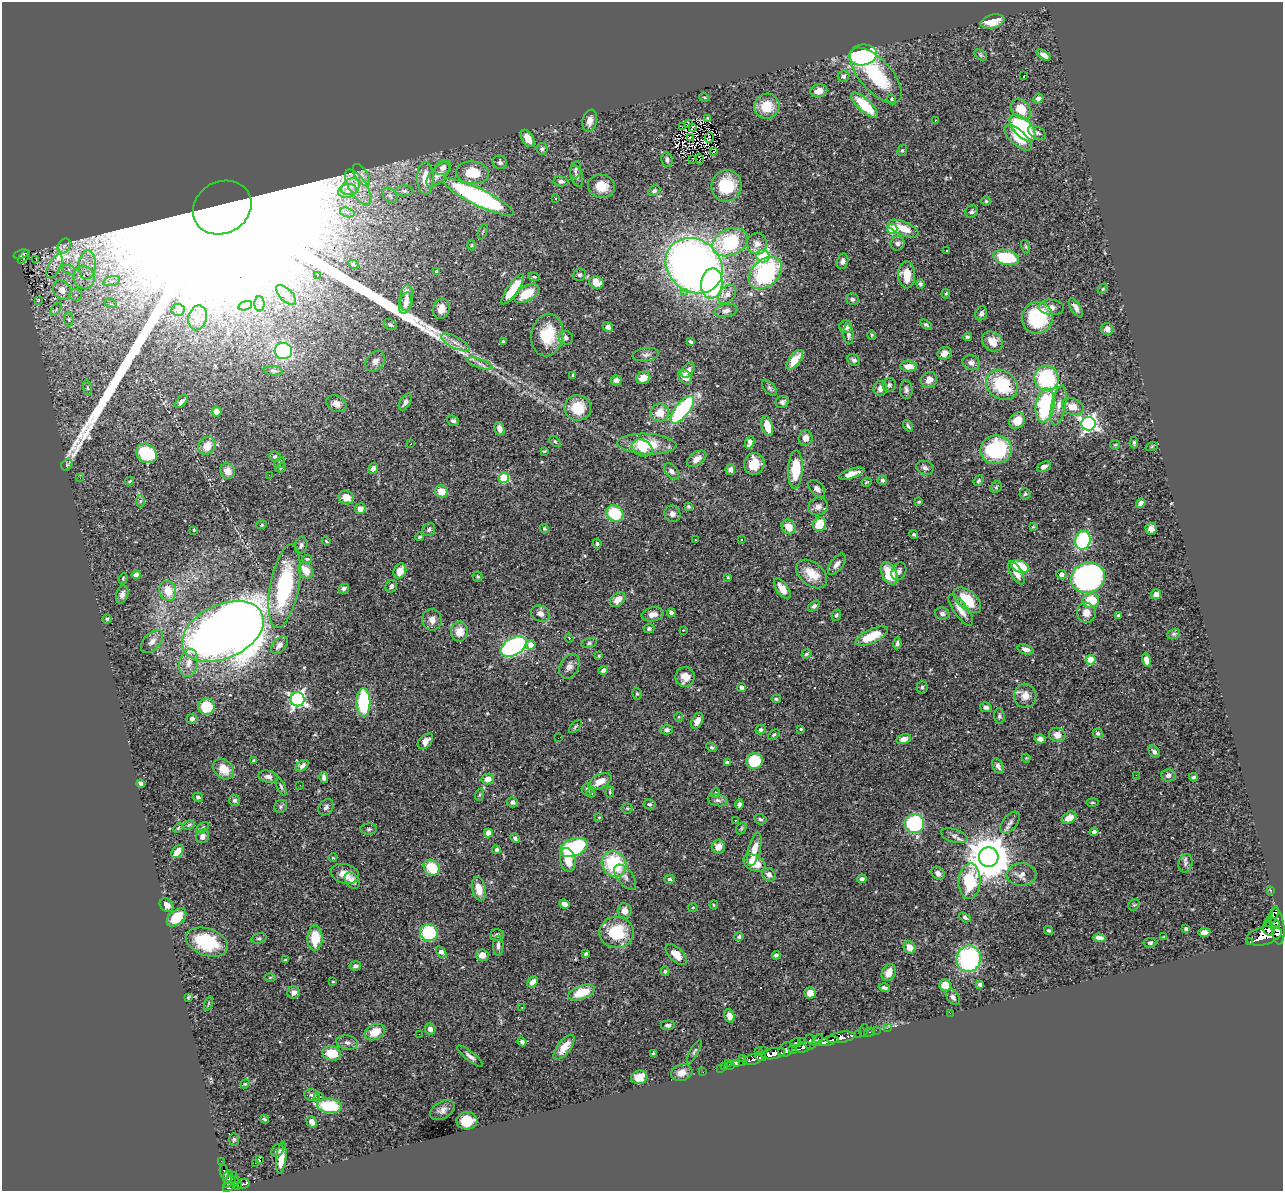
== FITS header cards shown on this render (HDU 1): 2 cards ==
NAXIS1  =                 1281
NAXIS2  =                 1189

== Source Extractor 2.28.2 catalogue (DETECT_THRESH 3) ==
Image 1281 x 1189 px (HDU 1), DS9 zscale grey, 1 PNG px = 1 image px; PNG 1285 x 1193 px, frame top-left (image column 1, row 1189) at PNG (2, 2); each listed source drawn as its Kron ellipse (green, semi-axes under 4 px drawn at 4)
Background 0.705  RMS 0.023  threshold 0.07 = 3 sigma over >= 5 px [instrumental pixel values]
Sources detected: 518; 4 with non-positive FLUX_AUTO (blend fragments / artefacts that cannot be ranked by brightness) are neither listed nor drawn; of the other 514, the 500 brightest by FLUX_AUTO listed and drawn (14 fainter detections omitted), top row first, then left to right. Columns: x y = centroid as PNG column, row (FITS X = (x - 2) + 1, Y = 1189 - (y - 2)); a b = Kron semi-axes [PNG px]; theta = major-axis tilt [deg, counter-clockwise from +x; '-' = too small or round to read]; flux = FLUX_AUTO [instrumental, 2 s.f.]
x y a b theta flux
992 21 12 6 14 28
863 55 14 10 8 260
981 55 7 4 -36 2.4
1044 55 8 4 -34 7.7
876 75 34 16 -48 100
1024 75 3 2 - 17
843 76 6 5 - 3.9
819 91 8 6 13 13
704 97 5 3 - 1.6
1038 98 5 4 - 4.9
892 100 5 4 - 2.3
864 105 17 6 -43 65
767 106 13 12 - 34
1021 109 11 8 -47 33
708 118 3 2 - 1.4
935 120 3 2 - 2.2
590 121 11 7 77 10
688 123 3 2 - 1.7
682 127 2 2 - 65
693 127 3 2 - 1.6
1022 128 16 9 -46 190
1037 133 10 5 -29 4.2
690 137 4 2 - 1.3
709 137 5 3 - 2.2
528 138 9 5 -58 17
1018 138 17 7 -42 32
542 149 6 5 - 3.7
902 150 6 4 68 2.2
714 152 3 2 - 2.3
699 159 5 2 - 2.5
667 160 7 5 -78 4.3
693 160 2 2 - 1.2
500 162 7 6 - 4.3
443 168 8 7 - 8.5
575 170 9 5 77 3.9
473 173 16 11 -7 48
361 175 12 6 -56 8.6
438 175 15 7 48 14
577 176 11 6 -73 5.3
425 178 16 8 -89 29
561 181 7 5 -4 5.1
351 186 10 7 36 12
601 186 13 11 -14 25
726 186 15 15 - 67
358 187 20 8 -57 26
347 191 9 7 15 9.6
404 191 8 5 -1 4.2
654 191 6 5 - 3.7
390 195 9 6 -47 5
479 197 38 8 -26 370
555 198 3 2 - 2
986 201 5 5 - 2.3
222 207 30 26 28 540000
347 212 7 4 -18 5.1
971 212 7 5 48 3.6
892 229 5 5 - 100
903 229 16 6 -22 28
483 232 8 2 69 1.8
730 242 19 13 24 120
897 243 7 7 - 5.4
757 244 10 10 - 10
472 245 5 3 - 1.5
64 246 8 6 62 5.2
1026 247 7 3 -72 2
946 250 3 2 - 1.2
21 254 8 4 17 100
763 256 6 6 - 210
24 257 8 2 51 29
1006 257 13 7 -12 91
36 259 3 2 - 1.8
842 261 8 5 75 5.8
353 264 5 4 - 2.3
87 265 14 8 87 17
54 266 13 6 63 6.7
694 266 30 26 -40 1200
69 270 7 4 -20 4.5
437 271 4 4 - 1.6
765 273 19 13 43 190
318 275 3 2 - 1.3
580 275 6 6 - 3.7
907 275 13 8 -88 27
84 277 12 10 -73 17
534 277 6 4 -10 1.9
111 281 9 5 14 6.2
596 283 7 6 - 21
712 283 15 10 84 160
920 284 5 4 - 3.2
513 289 18 5 55 43
1103 289 5 4 - 2.2
62 290 10 8 -56 16
684 292 3 3 - 4.2
527 294 13 7 31 37
727 294 11 7 49 8.8
946 294 4 3 - 1.7
76 295 6 6 - 4.2
286 295 13 6 -46 10
406 298 13 7 86 9.9
852 299 6 5 - 4
38 300 4 3 - 1.6
405 303 11 6 74 10
111 304 6 4 -18 2.4
259 304 8 5 -89 5.5
245 306 7 4 17 4.6
1051 307 13 7 -4 9
1076 308 11 5 -58 7.1
56 309 7 4 54 1.4
441 309 10 8 78 13
178 310 6 6 - 4.5
726 311 11 6 8 7.7
981 313 7 5 67 6.6
198 318 12 9 77 16
1037 318 16 15 - 97
69 319 7 5 -83 3.6
390 325 7 5 -30 3.1
926 325 6 3 -31 2.8
608 327 5 4 - 6.2
846 327 6 6 - 10
1107 329 6 6 - 7
848 334 10 5 -85 4.7
547 335 21 16 80 55
872 335 5 4 - 1.8
967 337 4 4 - 2.8
566 338 7 6 - 5
503 341 3 3 - 2.2
992 341 11 9 -39 20
455 342 16 5 -27 9.4
691 342 4 3 - 2.3
283 351 9 8 - 160
945 353 7 6 - 9.9
646 355 13 6 7 6.1
795 360 12 5 51 28
854 360 7 5 -36 4.6
375 361 11 8 52 11
480 363 13 4 -18 7.2
971 363 9 7 -21 6.8
909 366 8 5 -7 14
688 370 8 5 55 7.2
273 371 9 4 -5 3.3
573 375 3 3 - 1.7
685 377 8 6 -51 16
643 378 7 6 - 17
1047 378 12 12 - 150
616 380 5 5 - 7.3
929 380 8 7 - 12
889 385 7 6 - 4.2
1002 385 17 14 -40 88
87 388 8 4 -81 2.5
769 388 10 5 -49 3.7
880 388 7 7 - 8.8
906 390 9 6 -85 4.9
181 401 8 4 49 6.9
405 402 9 5 61 6.7
782 402 7 6 - 4.6
336 404 10 8 -28 9.1
1045 405 17 9 80 140
1058 405 20 7 78 15
1073 407 11 8 -21 16
578 408 13 13 - 42
682 410 17 7 52 220
216 412 5 5 - 15
660 413 9 9 - 23
453 421 6 5 - 4
1017 421 9 7 45 22
1088 424 7 7 - 460
767 426 10 5 -75 26
908 426 6 3 -53 3
499 429 7 5 -75 8.9
805 438 8 7 - 9.4
555 442 6 4 -44 1.9
750 442 6 4 68 7.1
1134 442 6 4 85 2.5
411 444 3 2 - 1.9
647 444 29 10 -3 54
1115 445 5 4 - 1.8
207 446 9 8 - 24
1152 446 6 4 20 2.1
642 448 11 8 -26 19
996 450 16 14 11 150
544 451 3 2 - 1.4
147 453 11 9 -36 73
275 457 5 5 - 3.1
697 459 11 6 35 12
279 463 6 5 - 2.3
754 464 11 10 - 30
67 465 6 5 - 2.5
1044 467 7 5 23 6
281 468 5 4 - 2
373 468 6 5 - 6.2
925 468 9 6 -20 5.2
730 469 5 4 - 6
795 469 19 7 88 58
228 471 8 7 - 13
671 471 9 6 -49 5.3
852 474 13 5 18 12
269 475 2 2 - 4.3
80 478 3 3 - 2.3
504 478 5 5 - 91
882 480 5 4 - 3.7
130 481 4 3 - 1.7
978 481 5 4 - 2.6
866 482 5 3 - 1.5
996 487 6 5 - 2.6
817 489 10 6 -48 7.3
442 492 6 6 - 24
1025 494 5 5 - 2.6
346 497 8 6 -23 19
140 501 6 4 88 2.2
919 502 4 3 - 1.8
1141 503 5 4 - 6.9
818 506 10 8 23 10
688 507 3 3 - 2.8
360 509 5 5 - 10
615 513 9 8 - 55
672 514 8 8 - 8
819 524 7 6 - 38
262 525 5 4 - 1.8
789 527 7 6 - 20
1033 527 4 3 - 1.4
544 528 5 4 - 2.2
429 529 7 6 - 4
1151 529 6 5 - 7.4
194 530 3 2 - 1.4
914 534 4 3 - 2.1
420 537 4 3 - 2
742 539 3 2 - 1.8
695 540 3 2 - 1.9
1083 540 9 7 75 170
326 541 4 3 - 1.6
597 544 5 4 - 2.7
301 545 8 6 77 4.9
307 559 5 3 - 1.9
837 564 12 6 54 8.5
1020 567 9 6 -20 86
306 570 9 6 -53 21
400 571 8 6 67 19
899 571 9 7 64 5.6
889 573 12 7 -63 45
1016 573 13 5 -60 15
812 574 17 11 -39 28
1061 574 5 4 - 7.1
136 575 4 4 - 14
478 577 5 5 - 2.1
728 577 3 3 - 1.5
123 578 5 3 - 1.6
1088 578 17 15 18 450
284 586 42 14 79 170
391 586 6 5 - 5.5
344 589 5 4 - 4.4
782 589 12 6 -55 16
168 591 10 8 -72 28
122 594 9 6 73 6.8
1156 594 5 5 - 6.1
618 600 9 6 41 17
967 600 16 9 -42 41
1091 601 8 7 - 59
814 606 7 4 39 4.1
961 610 18 7 -54 16
671 613 4 3 - 4.5
1086 613 10 9 - 15
540 614 10 7 -28 9.2
653 614 11 7 11 11
942 614 7 6 - 4.9
836 615 6 4 67 3.4
1118 615 4 3 - 2.6
107 619 4 4 - 2.3
432 620 11 9 -78 12
649 629 5 4 - 3.1
683 630 3 3 - 8.8
223 631 43 26 25 2400
459 632 10 8 86 21
1174 634 6 5 - 2.7
872 636 17 7 25 44
569 638 4 3 - 1.3
152 641 14 8 47 10
589 643 8 5 16 3.1
897 643 6 3 82 3.9
279 645 10 6 47 8.8
531 645 5 5 - 14
513 647 14 8 29 300
1026 649 8 5 -20 8.7
806 654 5 4 - 2.2
599 656 3 3 - 2
1091 660 5 4 - 69
1146 660 6 4 -76 11
189 663 14 9 78 15
569 666 13 9 63 9.2
603 670 5 4 - 4.4
685 677 10 9 - 19
742 687 4 4 - 6.9
922 687 6 5 - 2.7
637 694 6 5 - 2.6
1025 696 12 11 - 17
298 699 7 7 - 470
776 699 4 4 - 2.4
363 702 14 7 -88 140
206 707 8 8 - 51
986 707 6 5 - 4.9
999 716 8 5 -84 3.5
679 717 5 4 - 1.7
192 719 5 5 - 4.8
697 721 8 5 62 9.8
575 726 8 3 45 2.2
761 729 5 4 - 2.8
801 729 3 3 - 2.3
666 730 6 4 2 4.5
1098 733 5 4 - 2.9
774 735 6 4 43 2.5
1057 735 8 7 - 13
558 738 2 2 - 2.5
904 739 7 5 13 8.8
1040 739 6 4 -7 6.5
425 741 9 6 45 11
711 747 5 4 - 2.2
1154 752 7 5 -52 4.9
1026 758 4 4 - 1.7
254 761 4 3 - 2.6
754 761 8 8 - 50
727 762 4 3 - 2.5
302 766 7 5 39 5.8
998 766 8 5 -64 6.7
223 769 12 9 -43 21
1136 775 2 2 - 14
1168 775 7 6 - 8.5
268 777 10 6 -12 6.6
324 777 5 4 - 5.4
1194 777 4 3 - 3
488 779 6 5 - 14
600 781 12 7 26 16
141 783 4 3 - 3.8
300 785 2 2 - 1.7
281 787 9 4 -66 3.3
587 789 6 5 - 3.2
610 792 5 3 - 2
591 793 4 4 - 1.8
716 793 5 4 - 1.8
479 795 6 4 70 1.9
198 797 5 4 - 2.7
235 800 6 5 - 3.6
718 800 10 6 -12 5.2
512 802 6 5 - 5.2
1092 803 6 3 0 1.7
650 804 6 5 - 2.8
739 804 5 4 - 4.1
281 806 7 6 - 3
326 807 9 7 51 5.5
627 808 5 5 - 2.1
599 817 3 3 - 1.4
1069 818 8 5 32 17
760 819 6 5 - 3.4
735 820 3 3 - 3.1
1010 823 13 7 51 7.7
914 824 9 9 - 140
189 825 6 4 29 2.2
178 828 5 3 - 1.6
203 828 7 4 37 2.6
741 828 6 4 60 2.4
369 829 8 5 1 3.7
1094 832 4 4 - 5
488 833 4 4 - 20
202 836 7 6 - 6.4
954 836 13 6 -17 7.4
515 838 5 4 - 3.4
574 847 14 8 21 150
718 847 7 6 - 14
754 849 17 6 77 23
496 850 4 4 - 3.1
177 852 7 5 48 14
989 857 10 10 - 6400
333 858 4 3 - 1.4
568 860 12 7 -75 23
754 863 12 7 -28 34
1185 863 9 7 77 4.7
614 864 13 12 - 110
432 868 9 7 -44 50
938 873 7 6 - 7.1
345 874 14 9 -14 18
769 875 7 6 - 6.6
1021 875 15 11 3 14
625 877 14 7 -52 8.4
669 879 5 4 - 3.3
862 879 4 4 - 4.3
352 881 9 6 -49 8.6
969 881 18 11 86 88
479 889 12 6 -76 18
1271 890 3 2 - 12
564 904 5 4 - 7.2
167 905 7 6 - 10
714 905 4 4 - 1.7
1134 905 6 5 - 2.4
693 907 5 3 - 1.5
625 911 7 7 - 11
1273 915 9 4 67 290
176 917 11 7 39 41
965 917 6 4 -30 3.8
1272 923 8 5 -23 630
1278 926 18 6 -84 1900
1269 928 7 5 -70 600
1186 929 4 3 - 2.5
1049 931 5 4 - 2.6
617 932 17 15 -1 68
1204 932 6 4 1 8.6
429 933 9 8 - 92
497 935 6 5 - 4.7
739 936 4 4 - 3
1264 936 18 9 15 2000
1163 937 3 2 - 1.2
259 938 8 5 16 3.3
315 938 12 7 89 41
1099 938 6 4 -6 8.8
207 942 22 13 -19 92
1250 942 3 2 - 53
1150 943 6 4 8 2.7
498 946 10 5 90 5.7
909 947 6 5 - 17
441 952 7 4 -52 11
586 954 4 3 - 2.5
676 954 13 7 -45 18
482 955 6 6 - 14
776 955 4 3 - 3.5
969 959 13 12 - 200
285 960 3 3 - 1.6
355 966 6 4 10 4.6
665 971 5 4 - 2.3
889 972 9 6 65 17
270 977 6 4 1 1.9
333 982 3 2 - 1.2
533 982 6 4 49 10
980 984 4 3 - 3.8
945 985 6 6 - 24
884 988 6 3 -16 3.7
294 992 6 6 - 7.6
581 992 13 6 20 43
810 993 6 5 - 14
188 997 4 3 - 1.9
953 997 9 5 -52 5.4
209 1003 7 3 71 2.1
522 1008 3 2 - 1.9
950 1013 2 2 - 53
729 1016 7 5 -69 11
668 1025 7 5 2 4
887 1028 4 3 - 10
430 1029 6 5 - 7.6
876 1030 2 2 - 8
864 1031 6 3 77 36
375 1032 11 7 27 26
870 1032 6 3 17 20
419 1034 2 2 - 1.3
859 1034 2 2 - 9.4
841 1037 14 5 9 800
817 1040 7 4 51 140
801 1041 2 2 - 13
828 1041 10 4 14 730
522 1042 4 4 - 4.8
810 1042 8 5 -81 360
347 1043 11 7 -11 7.1
795 1043 6 3 29 130
564 1047 15 6 53 23
803 1047 8 5 14 360
793 1049 4 4 - 92
786 1050 8 6 42 500
694 1051 13 4 61 3.2
764 1051 4 3 - 78
758 1052 2 2 - 5.8
332 1053 9 7 -10 40
653 1053 4 3 - 2.1
773 1054 12 5 11 1300
470 1056 16 5 -39 6.5
761 1057 6 4 -20 320
742 1058 2 2 - 20
753 1059 10 5 14 660
743 1062 3 2 - 66
729 1064 3 2 - 1.8
736 1064 4 3 - 21
731 1065 3 2 - 4.9
724 1067 3 3 - 31
721 1068 3 2 - 9.8
682 1072 11 8 16 12
703 1072 2 2 - 3.9
639 1077 8 6 16 20
245 1084 5 4 - 1.8
312 1095 8 5 -10 4.5
319 1097 5 4 - 2.3
329 1106 12 7 -6 89
442 1110 13 8 31 8.8
264 1119 4 3 - 1.9
467 1121 10 8 4 34
312 1122 6 5 - 6.6
234 1139 6 5 - 2.4
277 1151 7 5 52 5.5
281 1158 16 5 84 20
259 1159 4 3 - 11
221 1161 2 2 - 4.7
255 1163 2 2 - 2300
224 1172 7 3 -78 32
228 1177 7 4 78 110
231 1180 9 4 53 200
235 1181 4 3 - 39
243 1184 6 5 - 100
238 1185 4 3 - 110
228 1186 6 5 - 280
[14 fainter detections neither listed nor drawn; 4 non-positive-flux detections neither listed nor drawn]